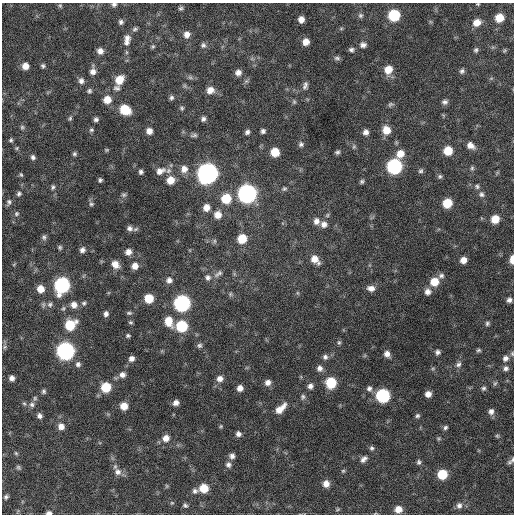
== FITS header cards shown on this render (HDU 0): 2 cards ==
NAXIS1  =                  512 / Axis length
NAXIS2  =                  512 / Axis length

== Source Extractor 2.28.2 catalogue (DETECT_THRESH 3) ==
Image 512 x 512 px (HDU 0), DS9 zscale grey, 1 PNG px = 1 image px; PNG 516 x 516 px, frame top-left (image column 1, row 512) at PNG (2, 3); no overlay
Background 644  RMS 19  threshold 58.3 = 3 sigma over >= 5 px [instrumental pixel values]
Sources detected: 207; all 207 listed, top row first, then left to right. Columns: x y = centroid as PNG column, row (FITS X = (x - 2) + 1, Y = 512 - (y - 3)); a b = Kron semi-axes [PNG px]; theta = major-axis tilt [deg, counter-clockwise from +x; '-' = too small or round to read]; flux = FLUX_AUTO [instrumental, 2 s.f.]
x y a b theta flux
114 4 7 5 6 3400
478 4 4 3 - 1300
60 6 6 5 - 2000
181 8 6 5 - 2500
360 15 7 6 - 3000
394 15 8 7 - 72000
499 18 7 7 - 22000
301 19 6 5 - 8200
121 22 6 5 - 3400
477 23 8 7 - 13000
341 28 6 4 1 1500
135 29 7 5 30 2700
187 34 7 7 - 8100
127 38 8 7 - 6600
127 42 8 7 - 4600
306 42 6 6 - 11000
203 45 6 6 - 3600
363 45 8 6 1 4900
153 46 5 5 - 2000
351 50 6 5 - 3300
476 50 6 5 - 2700
100 51 7 7 - 7400
504 51 6 4 45 1600
126 52 6 4 -89 1900
337 58 8 5 -7 3200
25 66 7 7 - 12000
43 66 6 5 - 2800
388 69 8 8 - 17000
93 71 10 6 89 7500
462 71 6 6 - 3300
238 72 7 6 - 6500
190 77 8 5 -29 3000
119 80 9 7 59 21000
81 81 8 7 - 5400
305 85 10 6 73 4300
185 86 7 4 -71 2000
117 88 10 7 -13 4700
210 90 8 8 - 11000
89 91 6 6 - 2800
171 98 6 5 - 3100
107 99 8 7 - 16000
294 102 7 5 -89 2100
445 102 7 6 - 4000
390 104 8 5 30 2600
182 108 6 5 - 2300
125 110 9 7 -34 39000
70 118 7 5 59 2200
96 119 5 4 - 3600
203 119 6 6 - 3800
22 127 6 6 - 2700
91 130 6 5 - 2500
386 130 9 8 - 16000
149 131 6 6 - 8300
263 131 4 4 - 3400
247 132 5 5 - 3700
366 132 6 5 - 5700
194 135 11 5 7 3600
11 140 6 5 - 2300
396 142 6 4 -72 1700
301 144 7 6 - 3300
471 145 9 7 -35 8700
354 147 7 5 69 2200
17 148 6 4 23 1900
106 150 5 4 - 1700
448 151 7 7 - 24000
275 152 7 7 - 23000
337 152 5 5 - 2800
74 154 5 5 - 2500
400 154 10 8 56 14000
33 157 6 5 - 3700
394 166 8 8 - 240000
472 168 6 6 - 2200
184 169 9 9 - 9600
160 171 14 9 19 12000
421 171 7 6 - 2900
141 172 5 4 - 3300
207 173 9 9 - 880000
21 175 6 4 -62 2000
440 176 6 5 - 2600
100 180 4 4 - 2600
170 180 8 8 - 17000
362 182 6 5 - 2500
477 186 7 6 - 3100
53 187 7 6 - 3100
284 189 7 5 24 2500
19 194 7 6 - 3300
247 194 9 9 - 500000
481 194 7 7 - 4000
124 195 7 5 -13 2700
226 199 9 8 - 36000
9 202 9 6 72 3700
447 203 7 7 - 32000
91 204 7 6 - 3000
206 208 8 7 - 11000
16 214 7 6 - 3100
218 215 9 8 - 12000
327 215 6 5 - 2100
495 219 7 7 - 20000
316 221 8 7 - 7200
324 224 8 8 - 7000
130 228 9 7 -33 5300
44 237 8 6 67 3400
242 239 8 7 - 29000
214 241 6 4 -90 2300
60 247 6 5 - 2400
82 250 7 6 - 5200
128 252 7 6 - 8100
315 259 11 7 -47 13000
512 259 8 4 87 12000
463 260 6 6 - 9800
14 264 6 3 20 1300
115 264 9 7 -45 12000
135 266 7 7 - 9600
218 274 15 6 34 5700
441 276 8 7 - 4000
208 277 9 8 - 5500
169 280 7 7 - 6400
434 282 9 8 - 22000
62 285 9 8 - 240000
371 288 10 7 -6 7900
41 289 7 7 - 14000
428 292 8 7 - 6900
298 293 6 4 -71 1500
230 294 6 5 - 2400
149 298 7 7 - 30000
509 300 5 5 - 4300
84 303 7 6 - 3000
182 303 8 8 - 320000
50 304 8 7 - 4100
74 305 8 8 - 8900
63 308 7 5 42 2700
129 313 7 4 0 2400
106 314 6 5 - 4400
169 321 11 8 -66 21000
131 322 6 5 - 2100
487 323 6 5 - 2700
70 325 10 8 38 42000
182 326 8 8 - 72000
128 336 6 5 - 2300
339 342 7 5 75 2300
199 345 7 6 - 3300
5 347 6 5 - 2200
478 350 6 5 - 2400
65 351 8 8 - 430000
437 352 6 6 - 3800
387 354 8 6 -55 6900
512 354 7 5 -89 2500
325 357 7 7 - 4400
505 358 9 8 - 6300
131 359 6 6 - 6100
78 364 7 7 - 3900
458 364 9 6 47 4800
319 368 8 8 - 5900
506 368 8 7 - 4700
122 375 8 7 - 6400
12 378 5 5 - 5600
220 379 8 7 - 7800
268 382 8 7 - 6800
331 383 8 7 - 53000
495 383 7 5 72 2300
310 386 8 7 - 5300
106 387 7 7 - 41000
240 388 7 6 - 7900
483 388 6 6 - 3000
369 389 7 7 - 4500
44 391 5 5 - 2600
428 394 6 5 - 8200
383 396 8 8 - 150000
303 397 8 6 85 3400
35 398 7 5 66 2400
24 403 5 5 - 2100
176 403 6 5 - 6100
32 404 7 7 - 4100
124 406 7 7 - 15000
280 409 15 7 44 15000
491 411 8 7 - 5800
39 416 6 5 - 4300
417 416 6 6 - 2700
61 426 7 7 - 8800
221 426 5 4 - 1600
445 427 6 5 - 2800
238 434 7 6 - 4900
497 436 6 5 - 1800
166 438 8 8 - 9900
372 448 6 5 - 2700
16 453 5 4 - 1600
232 456 7 7 - 5300
364 459 9 6 44 5300
512 460 7 4 73 2200
419 462 6 5 - 2800
509 462 7 6 - 3000
228 465 7 7 - 4800
18 467 6 5 - 2300
343 471 5 5 - 1700
118 472 10 9 - 8400
442 474 7 7 - 40000
326 484 7 6 - 9500
167 486 5 5 - 1700
204 488 7 7 - 27000
195 491 8 7 - 4500
6 497 6 5 - 2900
172 503 6 5 - 1800
185 505 7 6 - 2900
459 505 9 8 - 5500
338 509 6 4 31 1600
398 509 7 6 - 11000
49 513 6 4 -1 4500
At the frame edge (FLAGS 8, measured only in part): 6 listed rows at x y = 114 4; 478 4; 512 259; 512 354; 512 460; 49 513